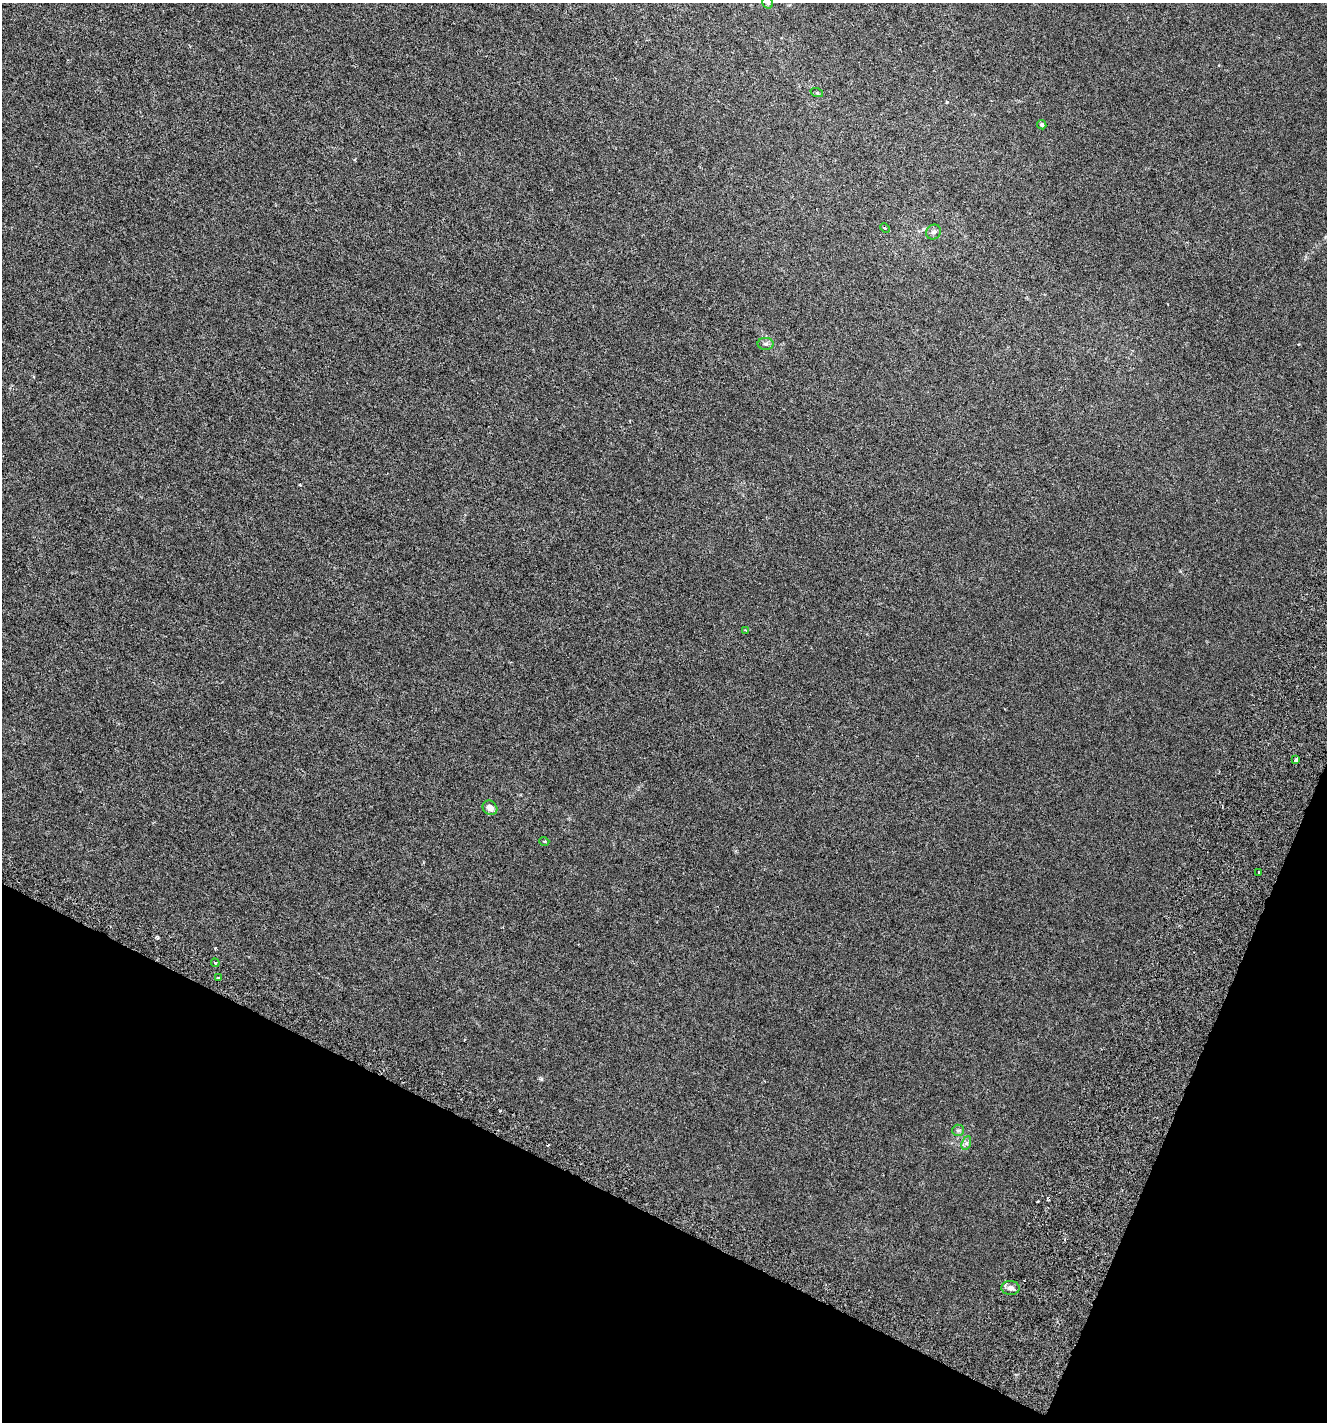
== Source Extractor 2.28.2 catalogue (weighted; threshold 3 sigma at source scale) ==
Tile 15 of 4 x 4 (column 3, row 4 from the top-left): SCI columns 2968-4292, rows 82-1501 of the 5999 x 5830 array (HDU 1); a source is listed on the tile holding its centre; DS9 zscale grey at full resolution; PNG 1329 x 1424 px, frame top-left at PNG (2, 3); each listed source drawn as its Kron ellipse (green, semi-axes under 4 px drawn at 4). Shown black and unused: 20% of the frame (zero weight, under 3 of 6 exposures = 6% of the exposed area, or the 3 px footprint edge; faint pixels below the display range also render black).
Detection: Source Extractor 2.28.2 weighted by HDU 2 'WHT'; one run over the whole footprint, this tile lists its part. Background 0.00157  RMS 0.0016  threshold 0.00641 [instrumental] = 3 sigma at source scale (4.09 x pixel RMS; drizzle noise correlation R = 1.36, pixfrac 0.8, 0.0396/0.0396 arcsec/px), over >= 5 px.
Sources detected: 18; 2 cosmic-ray / hot-pixel residue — neither listed nor drawn; the other 16 listed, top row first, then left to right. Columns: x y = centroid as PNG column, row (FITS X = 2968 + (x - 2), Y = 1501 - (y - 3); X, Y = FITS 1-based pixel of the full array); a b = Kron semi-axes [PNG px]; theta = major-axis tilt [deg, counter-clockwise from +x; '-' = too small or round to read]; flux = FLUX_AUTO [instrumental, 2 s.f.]
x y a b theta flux
768 3 6 5 - 0.22
817 93 6 4 -18 0.15
1042 125 5 4 - 0.21
885 228 5 3 - 0.12
933 232 8 7 - 0.43
766 344 8 6 1 0.34
745 630 4 4 - 0.13
1296 760 4 3 - 1.1
490 808 8 6 -44 0.86
544 841 5 3 - 0.14
1259 872 3 2 - 0.13
215 963 4 4 - 0.19
218 978 3 3 - 0.2
958 1130 6 5 - 0.28
966 1143 7 4 71 0.3
1011 1288 9 7 -3 0.61
Isophote crosses this tile's border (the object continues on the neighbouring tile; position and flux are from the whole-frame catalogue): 1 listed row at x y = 768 3